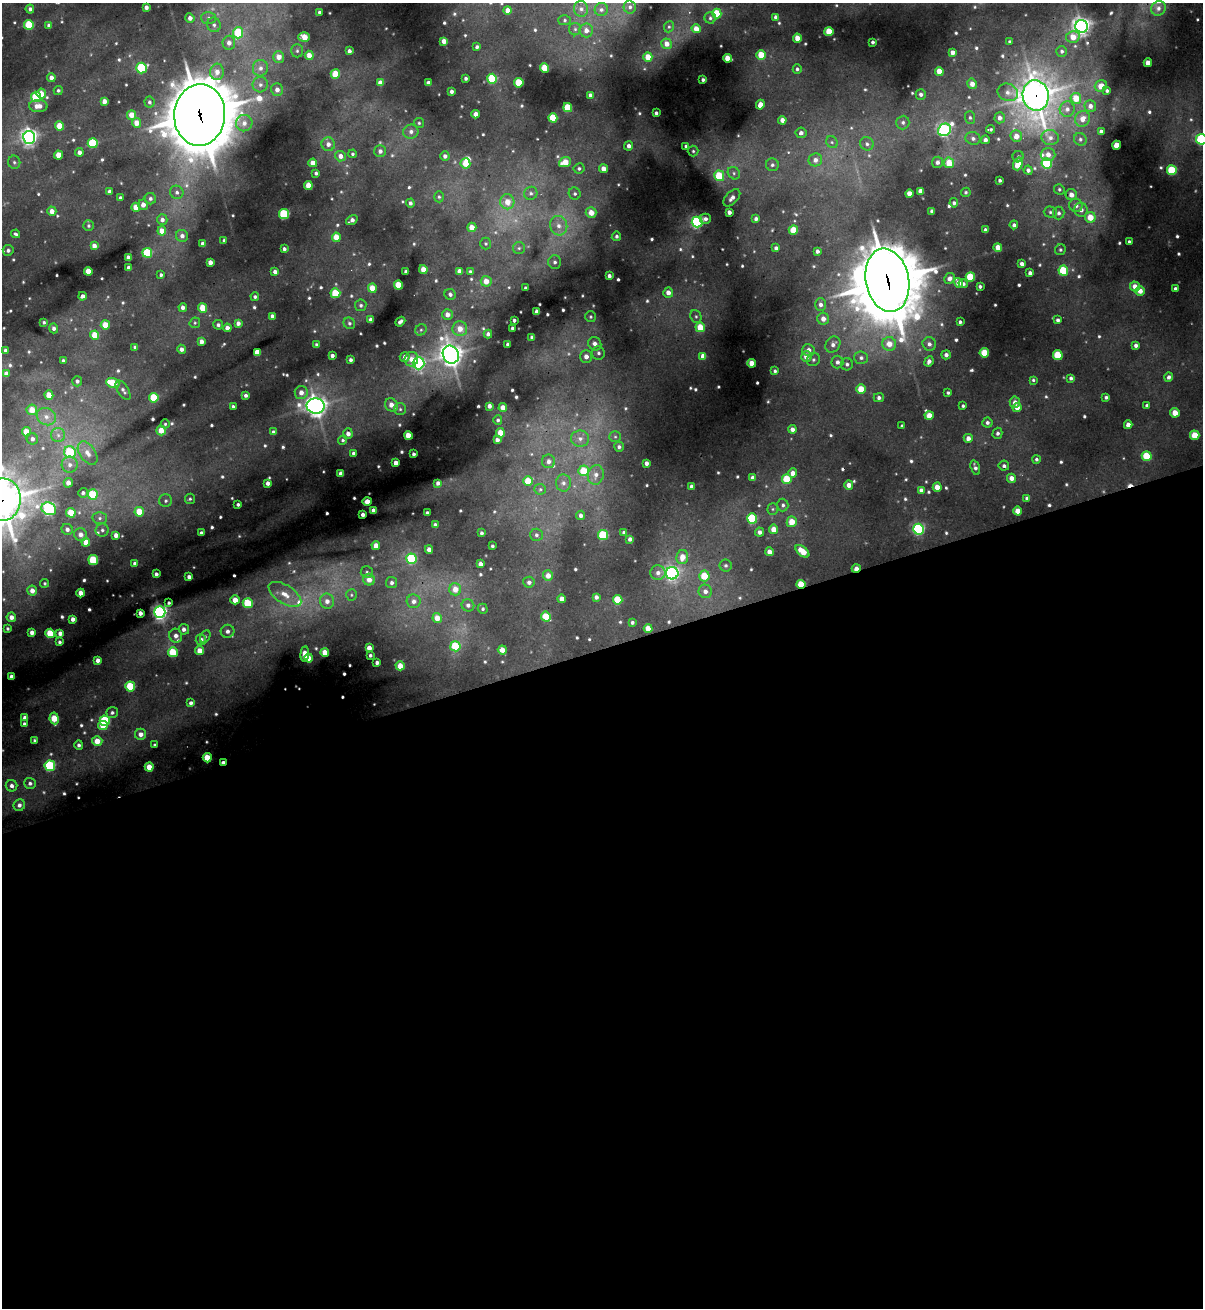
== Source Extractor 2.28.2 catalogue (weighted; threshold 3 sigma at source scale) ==
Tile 15 of 4 x 4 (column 3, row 4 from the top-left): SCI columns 2665-3865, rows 1-1306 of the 5207 x 5224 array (HDU 1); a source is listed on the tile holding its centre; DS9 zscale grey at full resolution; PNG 1205 x 1310 px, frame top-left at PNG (2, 3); each listed source drawn as its Kron ellipse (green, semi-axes under 4 px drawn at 4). Shown black and unused: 50% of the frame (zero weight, under 3 of 4 exposures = <1% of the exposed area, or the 3 px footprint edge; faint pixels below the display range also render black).
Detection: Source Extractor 2.28.2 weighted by HDU 2 'WHT'; one run over the whole footprint, this tile lists its part. Background 0.0932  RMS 0.0073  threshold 0.0326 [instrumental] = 3 sigma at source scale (4.5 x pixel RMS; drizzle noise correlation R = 1.50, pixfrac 1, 0.05/0.05 arcsec/px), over >= 5 px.
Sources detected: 672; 4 too faint to see at this stretch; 1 inside a brighter object's white glare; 1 cosmic-ray / hot-pixel residue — neither listed nor drawn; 5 inside a brighter listed object's ellipse — not listed separately; of the other 661, all 500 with FLUX_AUTO >= 1.18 (the completeness limit of this list) listed and drawn (161 fainter detections not listed), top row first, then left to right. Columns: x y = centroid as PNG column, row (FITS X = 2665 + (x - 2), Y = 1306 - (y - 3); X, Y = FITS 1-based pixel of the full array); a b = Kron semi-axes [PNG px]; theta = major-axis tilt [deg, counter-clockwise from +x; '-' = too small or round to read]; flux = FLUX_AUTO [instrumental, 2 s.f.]
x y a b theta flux
146 7 4 4 - 3.6
630 7 6 6 - 2.3
1158 8 7 7 - 2.9
30 9 4 4 - 2.2
581 9 8 7 - 3.4
508 10 4 4 - 7
601 10 6 6 - 2.5
319 12 3 3 - 1.5
717 13 5 4 - 20
776 17 4 4 - 2.6
190 18 4 4 - 4
208 18 7 6 - 2.4
710 18 5 5 - 1.5
565 20 6 5 - 1.4
29 25 5 5 - 32
49 25 4 4 - 2.7
214 25 7 7 - 2.7
1082 26 6 6 - 340
669 27 6 5 - 1.2
575 29 6 6 - 1.8
696 29 4 4 - 7.3
586 30 7 6 - 4.7
829 31 4 4 - 17
238 33 5 5 - 33
304 37 6 5 - 11
1073 37 7 5 13 9
797 38 4 4 - 9.3
444 41 4 4 - 5.4
873 42 3 3 - 1.4
1010 42 3 3 - 1.2
229 43 7 6 - 4.9
666 44 5 5 - 5.7
477 47 4 3 - 1.7
297 51 6 5 - 1.7
349 51 4 4 - 2.4
1062 51 5 5 - 1.8
952 52 4 4 - 4.1
309 55 4 4 - 7.6
761 55 5 4 - 18
279 57 6 5 - 7.1
648 57 4 4 - 12
727 58 4 4 - 10
1148 63 4 4 - 6.6
142 68 5 5 - 57
260 68 8 7 - 4.4
545 68 4 4 - 17
797 69 5 4 - 1.6
939 71 4 4 - 11
217 72 8 7 - 6.1
335 74 5 5 - 19
51 78 4 4 - 3.9
466 78 3 3 - 1.7
492 79 5 5 - 39
703 80 3 3 - 1.9
380 83 4 4 - 5.7
428 83 4 4 - 4
519 83 5 4 - 25
972 84 5 5 - 5.2
260 85 8 7 - 3.2
1101 86 6 5 - 8
58 90 4 4 - 1.3
277 90 6 6 - 3.9
452 91 4 3 - 2.4
1107 91 4 3 - 1.6
1008 92 10 8 -23 4.4
41 94 5 4 - 7.1
921 94 5 5 - 2.5
590 95 4 3 - 2.5
1036 95 15 13 -80 860
36 97 5 5 - 38
1076 98 5 5 - 12
104 101 4 4 - 5.2
149 102 5 5 - 1.9
760 105 5 4 - 6.8
38 106 9 6 -1 7.4
1090 106 6 6 - 4.1
568 107 4 4 - 24
1067 109 8 7 - 3.8
656 113 3 3 - 1.8
476 114 4 4 - 5.4
132 115 5 4 - 8.7
200 115 31 25 86 4700
553 118 4 4 - 22
970 118 6 5 - 1.7
1000 118 5 5 - 3.4
1082 119 8 7 - 6.4
782 120 4 4 - 4.6
903 122 7 6 - 2.4
136 123 5 4 - 7.7
244 123 8 8 - 5.1
419 123 5 5 - 1.2
60 126 4 4 - 13
990 129 4 3 - 1.4
945 130 7 6 - 160
1101 131 4 4 - 2.7
411 132 7 7 - 3.4
801 133 5 5 - 2.9
1016 136 6 5 - 6.4
29 137 6 6 - 260
973 138 7 6 - 2.8
1050 138 9 7 -14 4
1080 139 6 6 - 1.8
1201 139 5 5 - 78
985 140 4 4 - 3
832 142 6 5 - 1.4
93 143 5 5 - 39
328 144 7 6 - 3.8
867 144 7 6 - 2.3
1117 145 4 4 - 12
629 146 4 4 - 3.7
686 146 4 3 - 1.4
380 151 6 6 - 3.3
693 151 5 5 - 1.4
79 152 4 4 - 3.4
352 154 4 4 - 1.3
1048 154 7 6 - 4.9
58 155 4 4 - 11
340 156 5 5 - 4.7
445 156 4 4 - 2.9
1018 157 5 5 - 1.4
815 160 7 6 - 4.1
14 162 6 6 - 1.7
565 162 6 4 21 11
937 162 5 5 - 2.8
313 163 4 4 - 6.7
465 163 5 5 - 11
949 163 5 5 - 14
1018 164 6 4 70 13
1047 164 5 5 - 51
772 165 6 6 - 2.3
579 168 5 5 - 1.6
603 169 4 4 - 6.8
1028 170 4 4 - 2.6
1172 170 5 5 - 36
316 173 4 3 - 1.8
734 173 6 5 - 2
719 176 5 5 - 24
1000 180 3 3 - 1.4
308 185 4 4 - 11
1059 189 5 5 - 1.4
920 191 4 4 - 5.9
109 192 4 4 - 2.7
177 192 7 6 - 2.7
966 192 5 4 - 1.2
531 193 7 6 - 2.3
575 194 6 5 - 1.7
909 194 4 4 - 7.6
1071 195 6 5 - 5.5
439 197 5 5 - 1.3
120 198 3 3 - 1.9
732 198 10 6 46 3.9
150 199 6 5 - 2.3
507 202 7 7 - 8.9
410 203 4 4 - 2.4
954 203 4 4 - 1.7
143 205 5 5 - 5.1
1076 205 7 6 - 3.6
136 207 4 4 - 8.2
1081 210 7 6 - 4
52 211 5 4 - 5.5
932 211 4 3 - 2.2
729 212 4 4 - 3.6
1050 212 6 5 - 1.7
591 213 5 5 - 8.7
1059 213 6 6 - 2.4
284 214 5 5 - 50
1090 217 5 5 - 13
705 219 6 5 - 2.7
756 219 4 4 - 2.4
162 220 5 5 - 3.1
352 220 6 4 35 3.6
697 222 5 5 - 120
1014 225 4 4 - 2
88 226 5 5 - 1.4
559 226 10 8 -75 6.2
472 227 4 4 - 7.3
793 230 4 4 - 16
985 230 4 3 - 2.4
162 231 4 4 - 9.9
15 234 4 3 - 1.5
182 236 6 6 - 3.2
616 236 5 4 - 1.6
336 237 4 4 - 12
224 240 3 3 - 1.3
1129 242 3 3 - 1.3
203 244 4 4 - 3.5
486 244 6 5 - 1.2
94 246 4 4 - 4.9
998 247 4 4 - 7.7
519 248 6 6 - 1.6
776 248 4 3 - 2.2
284 249 4 3 - 1.9
8 250 5 5 - 2.1
1060 250 6 5 - 1.5
817 251 4 3 - 2.2
147 253 5 5 - 37
128 258 4 4 - 5.3
210 262 4 4 - 4.7
555 262 7 6 - 2.3
1022 264 4 4 - 3
129 268 4 3 - 3.7
423 269 4 4 - 9
88 271 4 4 - 9.8
406 271 4 3 - 2.4
459 271 4 4 - 5.4
1063 271 5 5 - 32
275 272 4 4 - 3.8
470 272 4 4 - 1.5
1030 273 4 4 - 3
161 275 3 3 - 1.6
609 276 4 3 - 2.6
970 277 5 4 - 30
949 278 5 5 - 3.6
887 280 32 21 -79 4300
486 281 5 5 - 7.1
958 283 5 4 - 6.8
963 284 4 4 - 2
398 285 4 4 - 21
980 286 3 3 - 1.5
1135 286 5 5 - 5.6
372 288 4 4 - 12
525 288 3 3 - 1.2
1175 289 4 3 - 2.4
1140 291 5 4 - 6.2
668 292 5 5 - 4.7
335 293 5 5 - 25
450 294 6 5 - 2.5
82 296 4 4 - 3
255 297 4 4 - 1.7
821 304 6 5 - 3.1
361 305 6 5 - 1.8
183 307 4 4 - 3.3
202 308 5 4 - 14
537 312 4 4 - 6.2
447 314 5 5 - 5.6
272 316 4 4 - 2.5
696 316 6 5 - 1.4
590 317 5 5 - 1.3
823 319 6 6 - 5.2
371 320 4 4 - 4.4
514 320 3 3 - 1.7
1058 320 4 4 - 2
44 322 3 3 - 1.3
400 322 5 3 - 2.6
960 322 3 3 - 1.6
195 323 5 5 - 1.2
238 323 4 4 - 3.4
349 323 6 5 - 1.6
105 325 4 4 - 12
218 325 5 4 - 2.2
700 327 5 4 - 16
54 328 5 4 - 2.2
227 328 4 4 - 4.4
512 328 3 3 - 1.6
460 329 7 7 - 8.1
421 330 6 5 - 1.5
488 334 4 4 - 2.9
95 335 5 4 - 16
532 337 4 3 - 1.8
201 341 4 4 - 4.1
507 344 3 3 - 1.7
595 344 7 6 - 4.3
833 344 8 7 - 3.9
889 344 7 7 - 8.7
929 344 7 6 - 3
316 345 3 3 - 1.5
1136 345 4 4 - 2.6
135 347 4 4 - 2.4
181 349 4 4 - 3.3
5 350 3 3 - 1.8
808 350 6 6 - 3.6
257 352 4 4 - 10
598 353 7 6 - 2.5
984 353 4 4 - 20
332 355 4 3 - 2.7
451 355 9 8 - 550
946 355 5 4 - 2.5
1058 355 5 4 - 29
586 356 6 6 - 4.6
703 356 4 4 - 5
806 356 5 5 - 6.4
405 357 5 4 - 3.8
861 358 7 6 - 2.5
411 359 7 7 - 5.4
63 360 3 3 - 1.4
351 360 4 3 - 2
813 360 7 6 - 1.8
929 361 5 4 - 2.9
837 362 6 6 - 2.9
418 363 6 6 - 130
752 363 4 4 - 9.4
847 364 6 6 - 2.2
775 371 4 3 - 1.4
6 374 4 4 - 4.5
1169 377 4 4 - 2.3
1071 378 4 3 - 2
1033 380 4 4 - 1.2
77 381 5 5 - 1.9
113 383 7 4 -22 18
861 389 4 4 - 15
123 390 11 5 -58 2.4
301 392 6 6 - 4.8
948 393 3 3 - 1.3
49 395 4 4 - 11
246 395 3 3 - 2.2
1106 397 3 3 - 1.7
154 398 5 4 - 23
879 398 5 4 - 2.3
1015 402 6 5 - 3.6
391 405 7 6 - 5.6
1147 405 4 3 - 1.6
233 406 4 3 - 1.8
316 406 9 7 -3 430
489 406 4 4 - 3.4
963 406 3 3 - 1.2
1017 407 4 4 - 6.1
503 408 4 4 - 6.3
400 409 6 6 - 1.6
32 410 5 5 - 9.6
1175 413 5 4 - 9.4
929 415 4 4 - 9.8
46 417 10 8 -30 5.1
498 420 5 4 - 1.7
987 423 5 5 - 2.2
165 424 4 4 - 1.2
1128 425 4 4 - 4.7
902 426 3 3 - 1.3
792 429 4 4 - 3.5
161 430 5 4 - 8.4
26 432 5 4 - 12
273 432 4 3 - 2.1
500 433 4 4 - 13
997 433 5 5 - 2
348 434 5 5 - 3.9
58 435 7 7 - 3
1195 435 4 4 - 15
408 436 4 4 - 12
615 437 6 5 - 1.4
968 438 4 4 - 4.6
32 439 6 5 - 2.9
580 439 9 8 - 4.5
343 440 4 4 - 1.4
497 440 4 4 - 3.3
619 447 5 4 - 1.9
70 452 6 5 - 30
88 453 13 8 -55 5.5
353 453 3 3 - 1.5
414 454 3 3 - 1.7
1147 456 5 5 - 24
1036 459 4 4 - 1.7
548 461 7 6 - 3.9
396 463 4 4 - 4.6
646 463 4 3 - 2.9
70 465 8 8 - 3.6
1004 466 5 5 - 2
975 468 7 4 -72 2.2
584 471 5 5 - 19
793 473 4 4 - 6.4
341 474 4 4 - 4.7
596 475 10 8 76 4.8
753 478 4 4 - 3.4
1011 478 4 4 - 4.8
787 479 5 5 - 21
528 481 5 4 - 15
68 483 5 4 - 4.4
268 483 4 4 - 3.3
438 483 4 3 - 2.5
563 483 8 7 - 3.4
849 485 4 4 - 5.1
692 486 4 3 - 2.6
937 487 4 4 - 6.9
540 489 6 5 - 1.5
921 490 4 4 - 3.4
83 493 5 5 - 1.9
93 494 5 5 - 27
1027 498 4 4 - 2.2
190 499 5 5 - 1.3
2 500 21 19 83 1300
166 501 6 6 - 1.9
367 501 4 4 - 5.8
238 504 3 3 - 1.3
783 505 6 5 - 2
49 509 7 6 - 120
773 509 5 5 - 1.2
373 510 4 4 - 3.7
1018 511 4 4 - 8.6
139 512 5 4 - 16
71 513 5 4 - 15
427 513 3 3 - 2
363 514 4 4 - 2.9
581 515 4 4 - 3
100 518 7 6 - 2.2
752 519 5 5 - 50
792 522 5 5 - 12
435 525 4 3 - 2.8
67 529 6 5 - 3
774 529 4 4 - 8.5
919 529 5 5 - 97
102 530 6 6 - 2.3
624 532 4 3 - 2.1
760 532 4 4 - 3.1
201 533 4 3 - 2.3
481 533 4 3 - 1.6
81 535 6 6 - 4.4
116 535 4 4 - 4.3
536 535 6 6 - 1.9
603 535 5 5 - 38
630 539 4 4 - 2.7
86 542 4 4 - 8.6
376 546 4 4 - 6.8
492 546 3 3 - 1.2
429 549 4 4 - 4.5
802 551 8 4 -40 13
769 552 4 4 - 5.6
682 557 7 6 - 8.3
412 559 5 5 - 55
93 560 5 5 - 37
134 563 3 3 - 1.9
480 564 4 4 - 4
726 566 6 6 - 1.9
856 568 4 3 - 7.2
367 572 6 6 - 2
658 573 7 7 - 4.2
672 573 6 6 - 180
156 574 4 3 - 2
548 576 5 5 - 5.9
704 576 5 5 - 17
189 577 4 4 - 2.7
369 580 6 5 - 6.3
529 582 6 5 - 2.5
45 583 4 4 - 1.2
391 583 5 5 - 2.1
801 584 4 4 - 18
455 589 6 6 - 7.6
32 591 5 5 - 5.6
705 591 7 6 - 3.8
81 593 4 4 - 7.9
285 594 18 9 -33 11
351 595 6 5 - 1.3
596 597 4 4 - 2.8
562 599 4 4 - 5.8
235 600 4 4 - 8.5
618 600 5 4 - 19
327 601 7 7 - 5.2
414 601 7 7 - 3.5
169 603 3 3 - 1.2
248 603 5 5 - 28
468 605 6 6 - 2.6
483 609 5 5 - 1.4
160 612 6 5 - 250
140 613 4 4 - 4.2
11 617 4 4 - 4.6
546 617 5 4 - 16
437 618 5 4 - 7.7
73 619 4 4 - 3.6
632 622 4 4 - 1.6
648 628 4 4 - 8.5
8 629 4 3 - 1.3
184 629 5 5 - 3.3
227 631 7 6 - 3.4
32 632 4 4 - 3.9
50 633 5 4 - 23
60 633 4 4 - 3.5
176 636 7 6 - 4.4
205 637 7 5 61 1.4
201 640 5 5 - 3.7
59 642 4 3 - 1.5
455 646 5 5 - 29
369 648 4 4 - 5.3
502 650 4 4 - 8.4
200 651 4 4 - 8.5
173 652 5 5 - 24
325 653 4 4 - 9.3
305 654 7 4 84 9.2
370 655 3 3 - 1.7
309 658 4 4 - 6.6
98 660 4 4 - 3.6
377 663 4 3 - 2.4
400 666 4 4 - 9.9
12 677 4 4 - 5.7
130 686 5 5 - 31
191 703 4 4 - 2.2
112 713 6 5 - 1.9
25 718 4 4 - 4.8
54 718 6 4 -81 17
105 721 5 5 - 50
24 724 4 4 - 1.5
103 726 5 4 - 13
141 734 5 5 - 4.4
35 740 3 3 - 1.5
97 741 5 5 - 9.4
79 745 5 4 - 2.2
155 745 4 3 - 1.2
207 758 4 4 - 18
223 763 4 3 - 3.5
50 766 5 5 - 63
149 767 4 4 - 11
30 783 6 5 - 2.3
11 786 6 5 - 2.8
19 805 6 5 - 2.9
Overlapping masked pixels (flux is a lower limit): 7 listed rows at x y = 1036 95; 200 115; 887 280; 2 500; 856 568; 801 584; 223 763
Isophote crosses this tile's border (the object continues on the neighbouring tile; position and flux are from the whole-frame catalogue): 4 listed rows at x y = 1201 139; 6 374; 2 500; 8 629